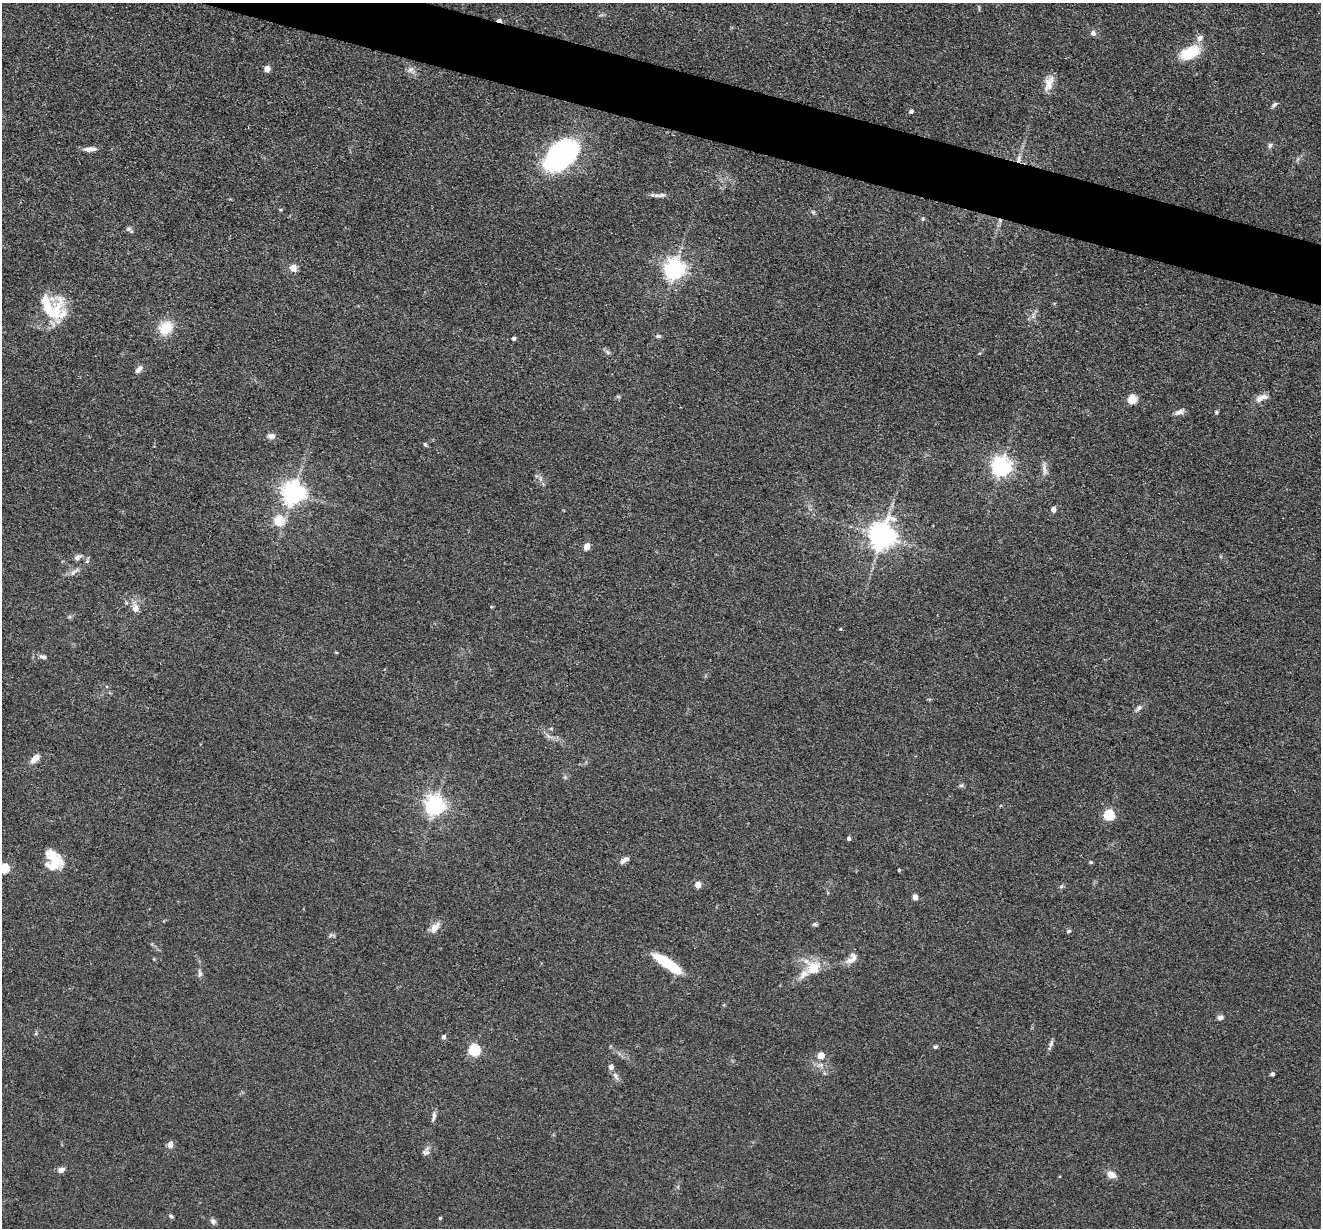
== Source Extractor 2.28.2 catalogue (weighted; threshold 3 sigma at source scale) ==
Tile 11 of 4 x 4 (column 3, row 3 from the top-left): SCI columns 2639-3957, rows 1357-2582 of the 5276 x 5292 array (HDU 1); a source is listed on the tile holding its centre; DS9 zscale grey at full resolution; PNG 1323 x 1230 px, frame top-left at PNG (2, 3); no overlay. Shown black and unused: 4% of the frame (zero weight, under 3 of 4 exposures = <1% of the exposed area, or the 3 px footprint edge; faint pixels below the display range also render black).
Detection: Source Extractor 2.28.2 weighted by HDU 2 'WHT'; one run over the whole footprint, this tile lists its part. Background 0.0803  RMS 0.0062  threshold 0.028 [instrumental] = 3 sigma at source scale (4.5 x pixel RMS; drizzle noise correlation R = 1.50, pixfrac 1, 0.05/0.05 arcsec/px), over >= 5 px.
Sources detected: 86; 3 inside a brighter listed object's ellipse — not listed separately; the other 83 listed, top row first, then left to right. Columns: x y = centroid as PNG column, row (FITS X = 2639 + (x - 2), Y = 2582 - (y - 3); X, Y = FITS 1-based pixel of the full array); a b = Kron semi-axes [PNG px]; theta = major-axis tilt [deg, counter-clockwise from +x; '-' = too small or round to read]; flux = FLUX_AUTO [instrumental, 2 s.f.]
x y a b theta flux
499 20 5 3 - 3.7
1093 33 6 6 - 2.3
1200 38 10 7 54 3
1191 52 19 11 26 22
267 69 5 4 - 7.8
411 69 10 6 29 2.4
1049 84 20 10 77 6.6
1274 105 10 4 45 1.3
911 111 4 4 - 1.5
1270 145 7 5 74 1.4
90 149 16 6 2 3.9
561 155 32 20 42 140
1018 159 11 4 89 2.3
661 195 12 5 10 2.2
813 212 5 5 - 0.96
923 219 5 4 - 0.77
128 229 6 5 - 1.3
293 268 5 5 - 6.9
674 269 7 7 - 340
47 306 32 13 -78 19
63 314 28 16 39 12
165 328 15 12 45 14
658 336 7 4 -1 1.3
514 338 4 4 - 1.5
608 352 9 5 -34 1.4
139 369 11 6 51 2.9
1261 398 18 8 24 5
1132 399 5 5 - 29
1179 412 13 6 20 2.8
1216 412 5 4 - 0.83
271 436 10 7 -1 2.8
425 445 6 4 -63 0.87
1001 467 7 7 - 300
1044 469 19 5 -86 3.2
293 493 7 7 - 480
1053 509 4 4 - 4.4
278 520 5 5 - 33
881 536 8 8 - 730
587 547 5 4 - 11
77 557 10 6 29 2.1
73 572 11 5 48 2
135 608 9 7 -79 4.5
840 629 4 4 - 0.59
43 657 10 5 -16 2
1139 708 10 5 50 2
35 759 15 7 47 4.8
961 786 6 4 1 1
434 805 7 6 - 330
1109 815 5 5 - 49
849 838 4 4 - 1.4
53 860 24 17 -64 17
624 860 11 5 31 3
1091 862 5 4 - 0.71
4 868 5 5 - 31
899 870 3 3 - 0.71
698 885 4 4 - 9
1061 886 6 5 - 0.98
915 897 5 5 - 3.5
815 924 7 5 13 1.1
435 927 15 9 53 5.3
1069 931 7 4 26 0.87
330 935 6 4 71 0.94
852 958 18 9 53 4.8
667 963 35 9 -35 24
813 968 18 15 39 14
200 973 8 6 -89 1.7
1220 1017 7 6 - 1.7
443 1037 5 4 - 2.4
1051 1044 9 5 64 1.7
935 1047 6 4 14 1
474 1050 5 5 - 66
821 1055 7 7 - 4.7
611 1067 5 4 - 3.9
1272 1074 4 4 - 1.7
616 1076 11 5 -60 2.1
434 1116 13 5 76 2.2
170 1144 9 7 77 2.6
426 1152 11 8 71 2.6
61 1170 8 6 19 3
1111 1175 9 7 -22 5.5
171 1216 6 4 -29 1
440 1218 4 3 - 0.61
213 1221 8 6 -52 1.9
Overlapping masked pixels (flux is a lower limit): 2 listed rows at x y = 499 20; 1018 159
Isophote crosses this tile's border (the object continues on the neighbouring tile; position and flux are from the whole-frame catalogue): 1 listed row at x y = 4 868